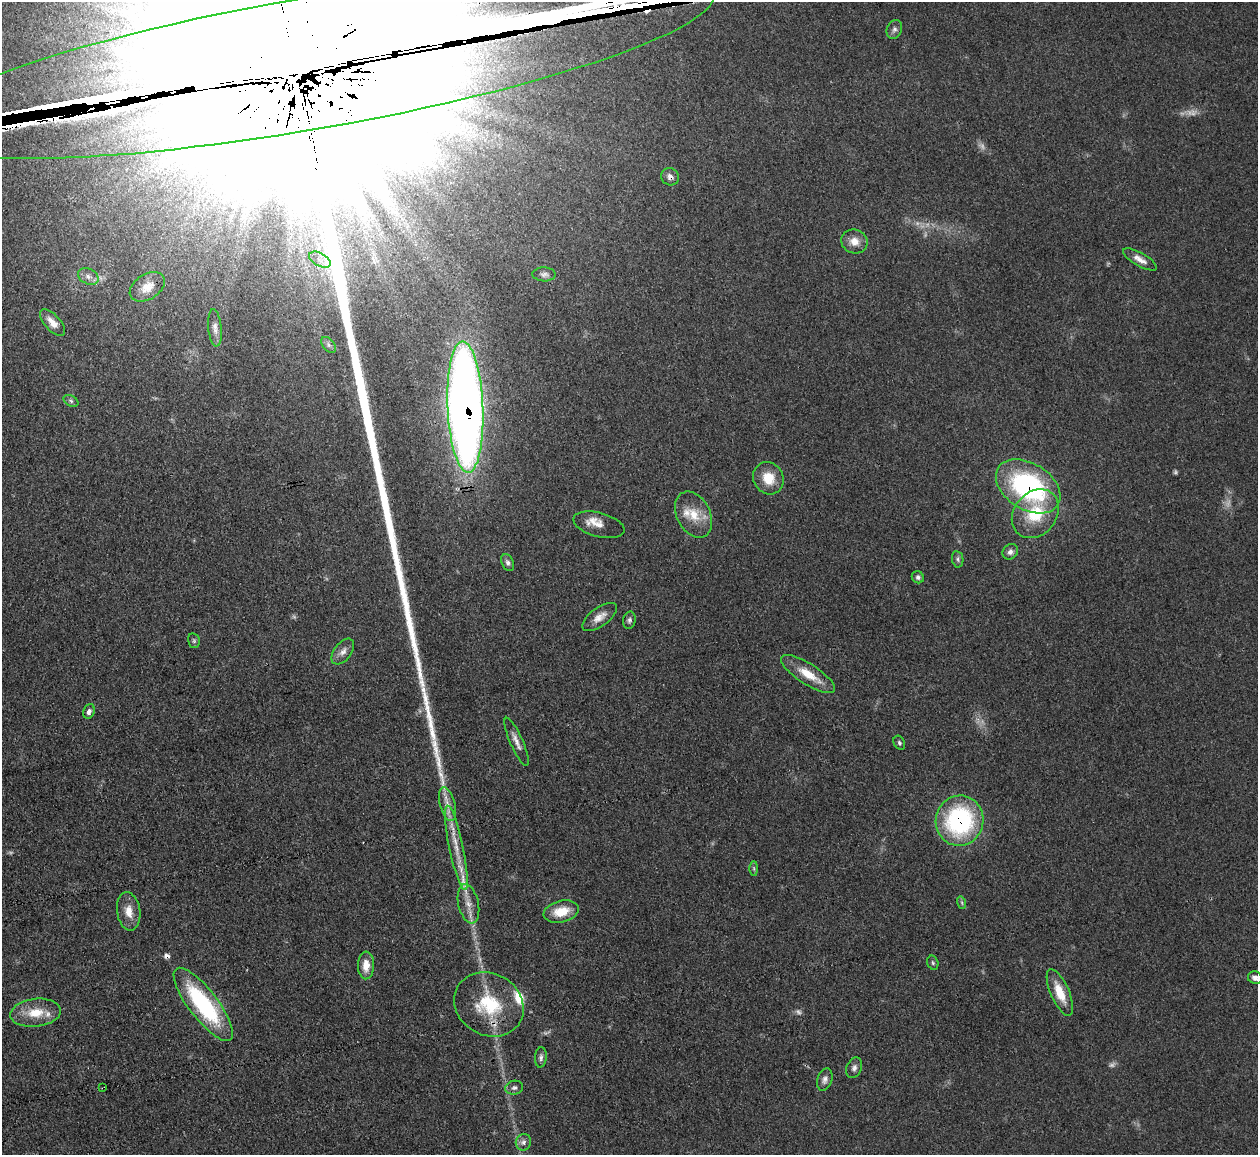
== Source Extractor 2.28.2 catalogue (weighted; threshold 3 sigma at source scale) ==
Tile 7 of 4 x 4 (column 3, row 2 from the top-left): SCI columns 2513-3768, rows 2557-3709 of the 5025 x 4997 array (HDU 1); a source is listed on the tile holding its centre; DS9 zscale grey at full resolution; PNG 1260 x 1157 px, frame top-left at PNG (2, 2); each listed source drawn as its Kron ellipse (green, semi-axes under 4 px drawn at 4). Shown black and unused: <1% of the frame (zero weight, under 3 of 4 exposures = <1% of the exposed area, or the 3 px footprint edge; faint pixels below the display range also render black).
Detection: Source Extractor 2.28.2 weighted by HDU 2 'WHT'; one run over the whole footprint, this tile lists its part. Background 0.0431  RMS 0.0056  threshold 0.0251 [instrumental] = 3 sigma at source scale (4.5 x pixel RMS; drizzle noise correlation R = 1.50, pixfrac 1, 0.05/0.05 arcsec/px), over >= 5 px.
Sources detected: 67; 7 too faint to see at this stretch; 2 cosmic-ray / hot-pixel residue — neither listed nor drawn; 6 inside a brighter listed object's ellipse — not listed separately; the other 52 listed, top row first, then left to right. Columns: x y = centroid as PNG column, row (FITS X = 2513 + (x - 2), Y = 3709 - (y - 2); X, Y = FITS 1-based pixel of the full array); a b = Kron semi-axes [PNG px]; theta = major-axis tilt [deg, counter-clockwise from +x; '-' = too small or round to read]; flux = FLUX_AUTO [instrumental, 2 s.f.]
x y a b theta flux
894 29 9 7 66 2.1
311 63 410 66 10 810000
670 177 9 8 - 2.5
854 241 13 12 - 5.9
1140 259 19 6 -30 4.5
320 260 12 6 -29 4
544 274 11 7 -1 2.1
88 276 11 7 -26 3.3
147 287 19 12 33 7
52 323 16 7 -47 5.7
215 328 19 6 -84 3.4
329 345 9 5 -51 1.8
71 401 8 5 -31 1.3
465 407 66 18 -88 720
768 478 17 15 -57 12
1028 486 35 23 -32 100
1035 514 26 21 50 25
694 515 24 16 -63 13
599 525 26 12 -15 7.3
1010 552 8 7 - 2.3
958 559 8 5 -80 1.4
508 562 9 6 -64 1.9
918 577 6 5 - 1.5
600 617 20 9 36 5.7
629 620 9 6 79 1.7
194 641 8 5 -76 1.1
343 652 15 8 52 3.7
808 674 31 10 -33 13
89 711 7 5 68 2.4
517 742 26 6 -66 4.5
899 743 7 5 -63 1.2
447 804 17 7 -75 5.4
960 821 25 24 - 84
456 848 43 7 -78 13
754 868 7 4 -90 0.93
962 903 6 4 -72 0.87
468 904 20 10 -77 6.7
129 911 19 11 -81 7.5
561 911 18 10 14 13
933 963 7 5 -74 1.1
366 965 14 8 89 7.5
1255 978 7 6 - 2.5
1060 993 25 9 -66 13
203 1004 45 14 -52 68
489 1004 36 31 -30 34
36 1013 25 14 7 14
541 1057 10 6 84 1.9
854 1068 10 7 67 2.3
825 1080 11 7 70 2.6
103 1088 3 2 - 0.56
514 1088 9 7 11 1.7
523 1142 8 7 - 2.3
Overlapping masked pixels (flux is a lower limit): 8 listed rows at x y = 311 63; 670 177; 465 407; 1028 486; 960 821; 456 848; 489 1004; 103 1088
Isophote crosses this tile's border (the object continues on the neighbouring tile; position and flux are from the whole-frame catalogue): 2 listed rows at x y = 311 63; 1255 978